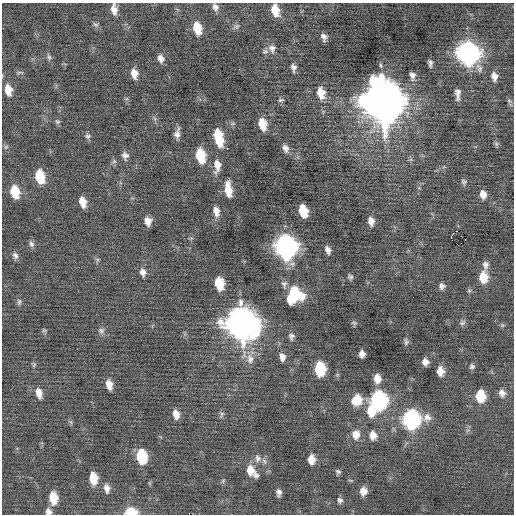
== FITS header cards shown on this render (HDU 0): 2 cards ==
NAXIS1  =                  512 / Axis length
NAXIS2  =                  512 / Axis length

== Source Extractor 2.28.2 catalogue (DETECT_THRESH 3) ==
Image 512 x 512 px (HDU 0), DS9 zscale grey, 1 PNG px = 1 image px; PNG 516 x 516 px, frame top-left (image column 1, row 512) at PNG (2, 3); no overlay
Background -0.0173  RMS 0.72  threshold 2.17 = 3 sigma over >= 5 px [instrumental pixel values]
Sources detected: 115; all 115 listed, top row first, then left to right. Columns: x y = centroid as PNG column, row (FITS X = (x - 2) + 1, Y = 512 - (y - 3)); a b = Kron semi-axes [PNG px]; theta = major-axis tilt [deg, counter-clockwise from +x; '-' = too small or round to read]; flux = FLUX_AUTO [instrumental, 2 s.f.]
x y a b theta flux
215 7 9 7 -60 220
114 9 7 4 -82 600
275 10 11 7 -74 890
95 25 8 6 -26 110
236 26 9 7 21 140
197 28 11 7 -77 1100
324 37 7 5 -74 200
272 48 10 9 - 260
265 51 8 6 20 120
468 53 13 11 -72 22000
49 57 8 5 -73 120
161 58 9 7 -71 270
430 63 7 4 -87 140
293 67 8 5 -81 200
20 72 11 3 5 77
134 73 10 7 -80 460
412 75 9 6 -76 220
494 76 10 7 -83 310
8 90 11 7 -79 640
321 93 13 8 -77 690
458 94 12 5 -89 270
281 100 8 4 16 93
382 101 17 14 -76 190000
509 101 8 5 -45 100
155 119 7 4 -71 94
57 121 8 6 -41 110
262 124 10 7 -76 890
177 133 11 5 79 270
88 136 8 7 - 130
219 138 16 7 -79 1600
496 144 7 5 -69 99
6 147 7 5 45 93
227 148 3 2 - 150
285 148 10 7 -69 240
125 156 10 8 -77 220
200 156 11 7 -77 1700
114 162 8 5 34 110
217 165 16 8 86 470
103 173 2 2 - 30
40 176 11 8 -77 1600
464 182 8 7 - 120
228 190 15 7 -83 840
15 192 12 8 -76 1200
483 194 9 7 -77 360
83 202 10 6 -73 530
216 211 12 7 -81 370
303 211 10 7 -74 1500
148 221 8 7 - 380
371 221 9 6 -77 330
453 233 2 2 - 37
451 238 3 2 - 670
31 244 9 6 -68 160
458 245 2 2 - 1000
286 247 13 10 -77 26000
328 250 9 6 -65 230
15 255 9 7 -67 180
97 260 6 5 - 91
485 265 10 7 -86 220
143 272 10 7 -73 260
350 277 7 5 -62 110
483 277 11 8 -89 970
219 283 10 7 -79 1400
284 284 12 7 -84 200
442 286 7 7 - 180
469 291 6 5 - 84
295 295 14 12 54 2800
19 302 9 6 83 130
241 323 15 13 -60 77000
354 323 9 5 -22 87
462 323 9 7 32 130
502 325 6 4 -45 68
44 330 7 5 -17 75
101 331 8 8 - 170
291 336 9 7 83 170
406 342 9 6 90 120
362 354 6 5 - 280
282 357 9 7 -74 300
212 359 3 2 - 81
250 359 15 11 -86 500
425 362 6 6 - 290
34 365 7 5 70 82
472 366 7 7 - 130
320 369 10 8 -86 2600
440 371 8 6 -79 490
187 378 3 2 - 49
377 379 10 8 -80 500
109 385 10 6 -77 450
39 393 12 7 -78 410
502 393 10 8 -70 270
480 396 10 8 -86 1500
357 400 11 10 - 990
378 400 11 9 -85 10000
371 411 13 10 -77 990
176 414 10 7 -77 390
222 414 8 7 - 110
411 419 11 11 - 12000
193 421 2 2 - 79
71 422 7 4 -71 80
356 435 12 10 87 500
373 435 10 9 - 420
141 457 11 7 -81 2400
258 458 12 9 -77 310
311 459 9 7 -87 500
251 471 16 9 -50 720
338 472 7 6 - 110
93 478 11 7 -82 940
351 480 8 2 -21 47
223 481 6 5 - 77
107 488 11 7 -82 300
363 491 8 7 - 390
279 493 7 5 -88 180
53 498 11 7 -83 1000
339 501 7 6 - 190
48 512 8 8 - 220
130 512 10 6 6 1500
At the frame edge (FLAGS 8, measured only in part): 3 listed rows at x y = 114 9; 48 512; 130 512